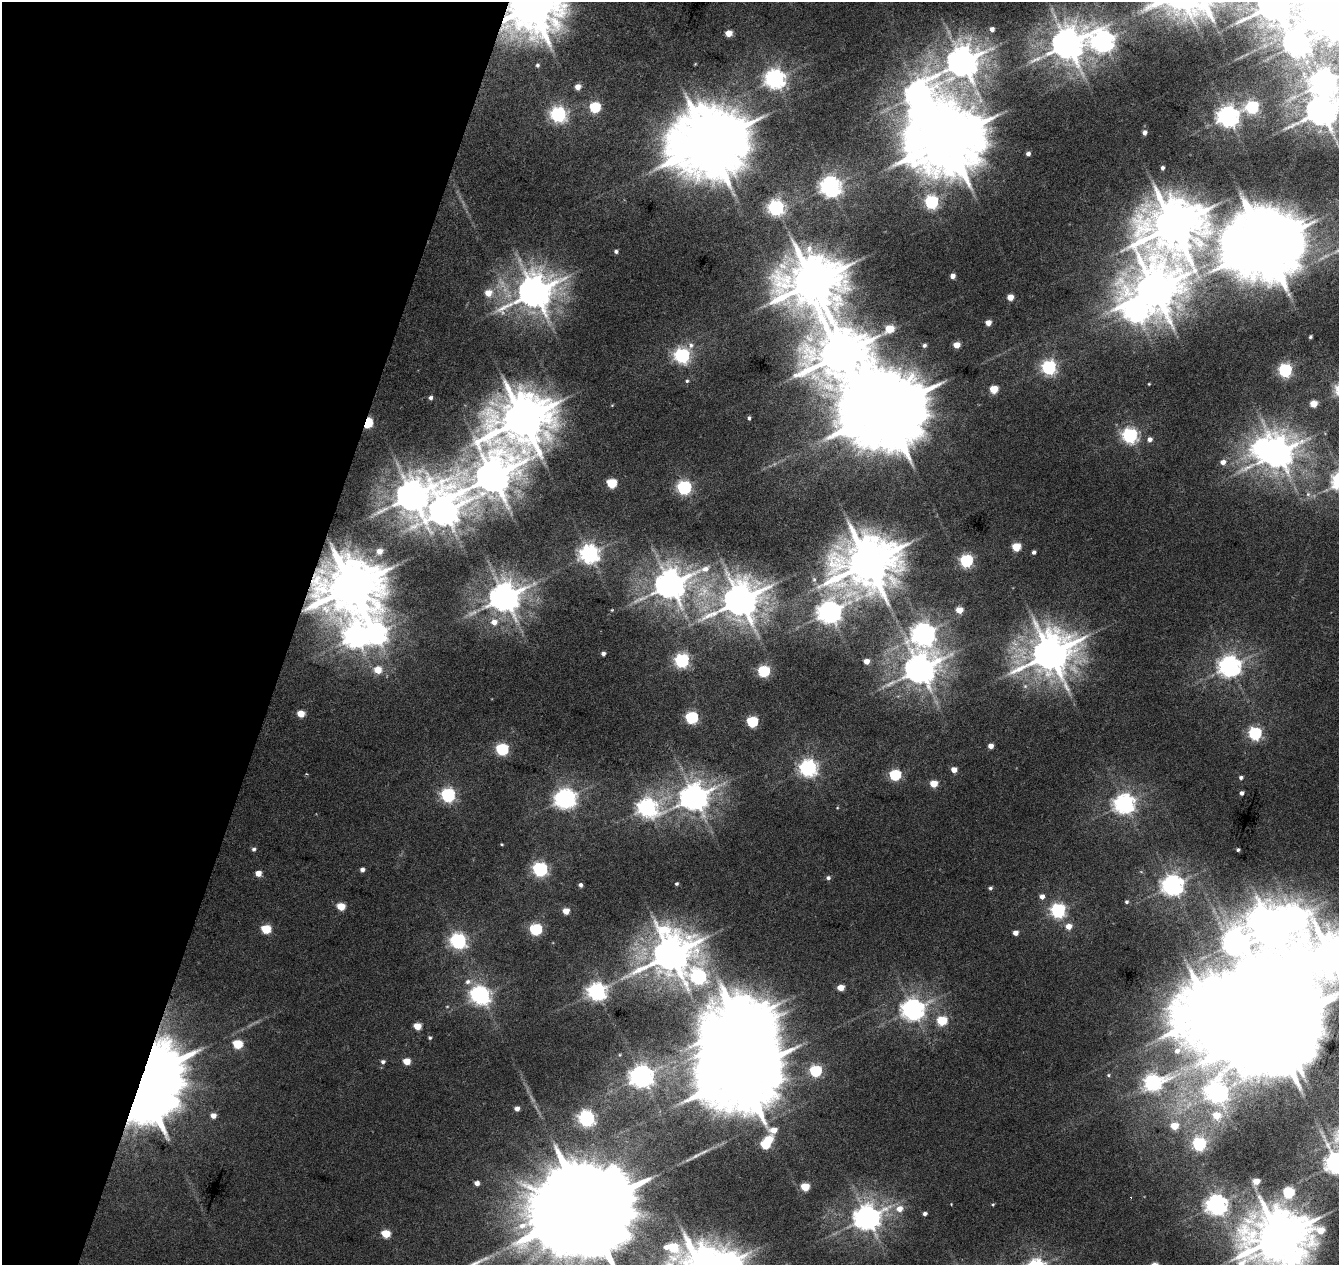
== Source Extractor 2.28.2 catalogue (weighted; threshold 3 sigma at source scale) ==
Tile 9 of 4 x 4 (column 1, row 3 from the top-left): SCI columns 11-1347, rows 1547-2809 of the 5359 x 5555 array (HDU 1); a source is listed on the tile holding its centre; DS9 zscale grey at full resolution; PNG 1341 x 1267 px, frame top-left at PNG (2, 2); no overlay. Shown black and unused: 22% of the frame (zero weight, under 3 of 6 exposures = <1% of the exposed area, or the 3 px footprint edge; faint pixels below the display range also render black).
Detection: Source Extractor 2.28.2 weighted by HDU 2 'WHT'; one run over the whole footprint, this tile lists its part. Background 0.0186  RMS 0.0027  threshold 0.0111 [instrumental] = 3 sigma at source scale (4.09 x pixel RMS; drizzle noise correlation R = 1.36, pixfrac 0.8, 0.0396/0.0396 arcsec/px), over >= 5 px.
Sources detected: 195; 1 too faint to see at this stretch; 18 inside a brighter object's white glare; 1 cosmic-ray / hot-pixel residue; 2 long thin detections or spike segments (spike, bleed or trail) — not listed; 1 inside a brighter listed object's ellipse — not listed separately; the other 172 listed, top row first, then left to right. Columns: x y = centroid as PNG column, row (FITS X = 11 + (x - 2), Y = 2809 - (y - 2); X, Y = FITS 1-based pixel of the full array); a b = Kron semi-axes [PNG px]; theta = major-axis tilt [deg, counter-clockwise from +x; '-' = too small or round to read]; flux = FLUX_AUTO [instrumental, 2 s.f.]
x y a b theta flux
1274 5 14 11 3 600
531 6 16 14 32 1200
992 29 6 5 - 1
728 33 5 4 - 3
1104 41 9 8 - 140
1067 44 10 9 - 450
1297 44 13 10 74 220
963 62 10 9 - 420
537 65 5 5 - 0.45
775 79 7 7 - 110
1325 82 10 9 - 250
578 87 5 5 - 1.8
595 107 6 5 - 16
1252 107 6 6 - 30
1322 111 10 8 21 450
558 114 6 6 - 67
1228 117 7 7 - 150
1144 133 5 4 - 0.91
947 140 20 16 30 2100
708 143 20 19 - 1900
1028 154 4 3 - 0.73
1162 168 4 3 - 0.58
830 186 7 7 - 130
931 202 6 6 - 40
776 208 6 6 - 69
1173 226 20 17 59 1100
1264 245 22 21 - 2100
616 251 4 4 - 0.46
953 276 5 4 - 1.2
813 282 17 16 - 1100
1154 290 13 12 - 750
535 292 11 10 - 480
488 293 6 6 - 2.8
1010 297 5 4 - 2.6
1136 311 12 9 -29 150
988 323 4 4 - 1.9
889 329 6 5 - 5.8
1310 337 3 3 - 0.35
691 345 8 6 76 0.84
924 345 5 5 - 0.52
957 345 5 4 - 2.5
682 355 6 6 - 62
839 355 19 17 -40 1000
1049 367 6 6 - 50
1285 370 6 6 - 40
687 381 4 4 - 0.32
1149 384 4 3 - 0.17
994 389 5 5 - 5.9
430 398 4 4 - 0.56
1314 404 5 5 - 3.6
885 410 21 18 58 3400
749 418 5 4 - 0.38
523 419 19 16 35 1000
1130 435 6 6 - 59
1150 439 5 5 - 0.98
1278 453 9 8 - 380
1223 462 6 5 - 1.2
493 476 12 11 - 630
611 483 6 5 - 10
684 488 6 6 - 48
1308 494 6 6 - 0.58
412 496 11 10 - 440
444 511 15 11 60 360
1016 547 5 5 - 6.6
379 551 7 7 - 1.6
1034 552 4 4 - 0.57
589 554 7 7 - 110
966 561 6 6 - 33
868 563 17 14 18 1100
705 569 10 7 18 1.5
814 579 5 5 - 0.39
670 584 9 8 - 390
351 587 17 15 10 1200
505 597 9 9 - 370
740 600 11 9 27 550
959 610 5 5 - 3.2
829 612 8 7 - 190
494 622 8 8 - 1.7
923 634 9 8 - 170
356 636 10 8 -76 180
603 653 4 4 - 0.61
1050 654 13 11 36 670
682 660 6 6 - 45
866 661 5 4 - 1.7
1230 666 7 7 - 160
920 669 10 9 - 380
378 670 6 6 - 3.5
764 671 6 5 - 23
301 714 5 5 - 3.5
691 717 6 6 - 29
752 722 6 5 - 18
1255 733 6 6 - 33
991 746 4 4 - 1.5
502 749 6 6 - 27
808 768 7 6 - 85
954 769 5 4 - 1.8
895 775 6 5 - 20
1241 777 4 4 - 0.49
933 784 5 5 - 4.2
1242 793 4 3 - 0.68
448 795 6 6 - 44
694 797 9 8 - 300
565 799 10 7 23 130
1124 804 7 7 - 130
647 808 8 7 - 100
254 849 5 5 - 0.46
1238 850 5 4 - 0.34
362 869 4 4 - 0.79
540 869 6 6 - 52
258 873 5 5 - 1.8
828 878 5 5 - 0.51
677 884 3 3 - 0.31
580 885 4 4 - 0.62
1173 885 7 7 - 150
990 888 5 4 - 0.44
1042 897 5 5 - 1.1
1127 902 4 4 - 0.37
341 906 5 5 - 4.8
1058 910 6 6 - 52
566 911 5 5 - 2.6
1069 926 6 5 - 1.8
266 929 6 5 - 8.6
536 929 6 6 - 26
1273 932 10 9 - 500
1015 933 4 4 - 1.2
458 941 7 6 - 68
1235 942 12 8 -53 170
671 954 13 12 - 670
1331 957 14 14 - 760
699 977 8 7 - 53
468 982 7 6 - 0.82
841 988 5 4 - 2.8
597 992 7 6 - 100
480 995 10 7 -23 110
913 1009 8 7 - 160
942 1021 6 5 - 9.9
417 1026 5 5 - 3.7
1273 1027 31 19 47 9600
430 1038 4 4 - 0.3
238 1044 6 5 - 8.8
1177 1051 7 6 - 1.1
407 1061 5 5 - 3.6
383 1062 5 5 - 0.54
815 1071 6 6 - 23
741 1074 24 21 27 2900
1108 1075 5 4 - 0.27
642 1076 8 7 - 190
148 1082 41 32 67 1000
1153 1082 9 7 14 69
1217 1093 8 8 - 110
517 1108 4 4 - 1.1
1216 1115 8 7 - 3.8
213 1116 5 5 - 1.4
586 1118 7 6 - 69
1174 1126 6 5 - 4.6
773 1130 7 6 - 2.7
765 1144 6 5 - 8.8
1199 1144 6 6 - 32
1337 1163 8 7 - 170
1256 1181 5 5 - 2.8
477 1183 4 4 - 0.94
805 1186 5 5 - 6.4
1289 1192 6 6 - 18
993 1204 5 3 - 0.23
1216 1205 7 7 - 150
899 1209 7 7 - 1.9
585 1210 31 23 63 9200
925 1214 4 4 - 0.58
867 1217 9 8 - 250
386 1233 6 5 - 6.1
1279 1237 17 12 18 1100
673 1247 14 9 -70 9.5
Overlapping masked pixels (flux is a lower limit): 3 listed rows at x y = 531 6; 351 587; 148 1082
Isophote crosses this tile's border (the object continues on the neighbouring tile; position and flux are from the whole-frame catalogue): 9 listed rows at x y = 1274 5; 531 6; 1325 82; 1322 111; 1331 957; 1273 1027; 1337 1163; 585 1210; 1279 1237